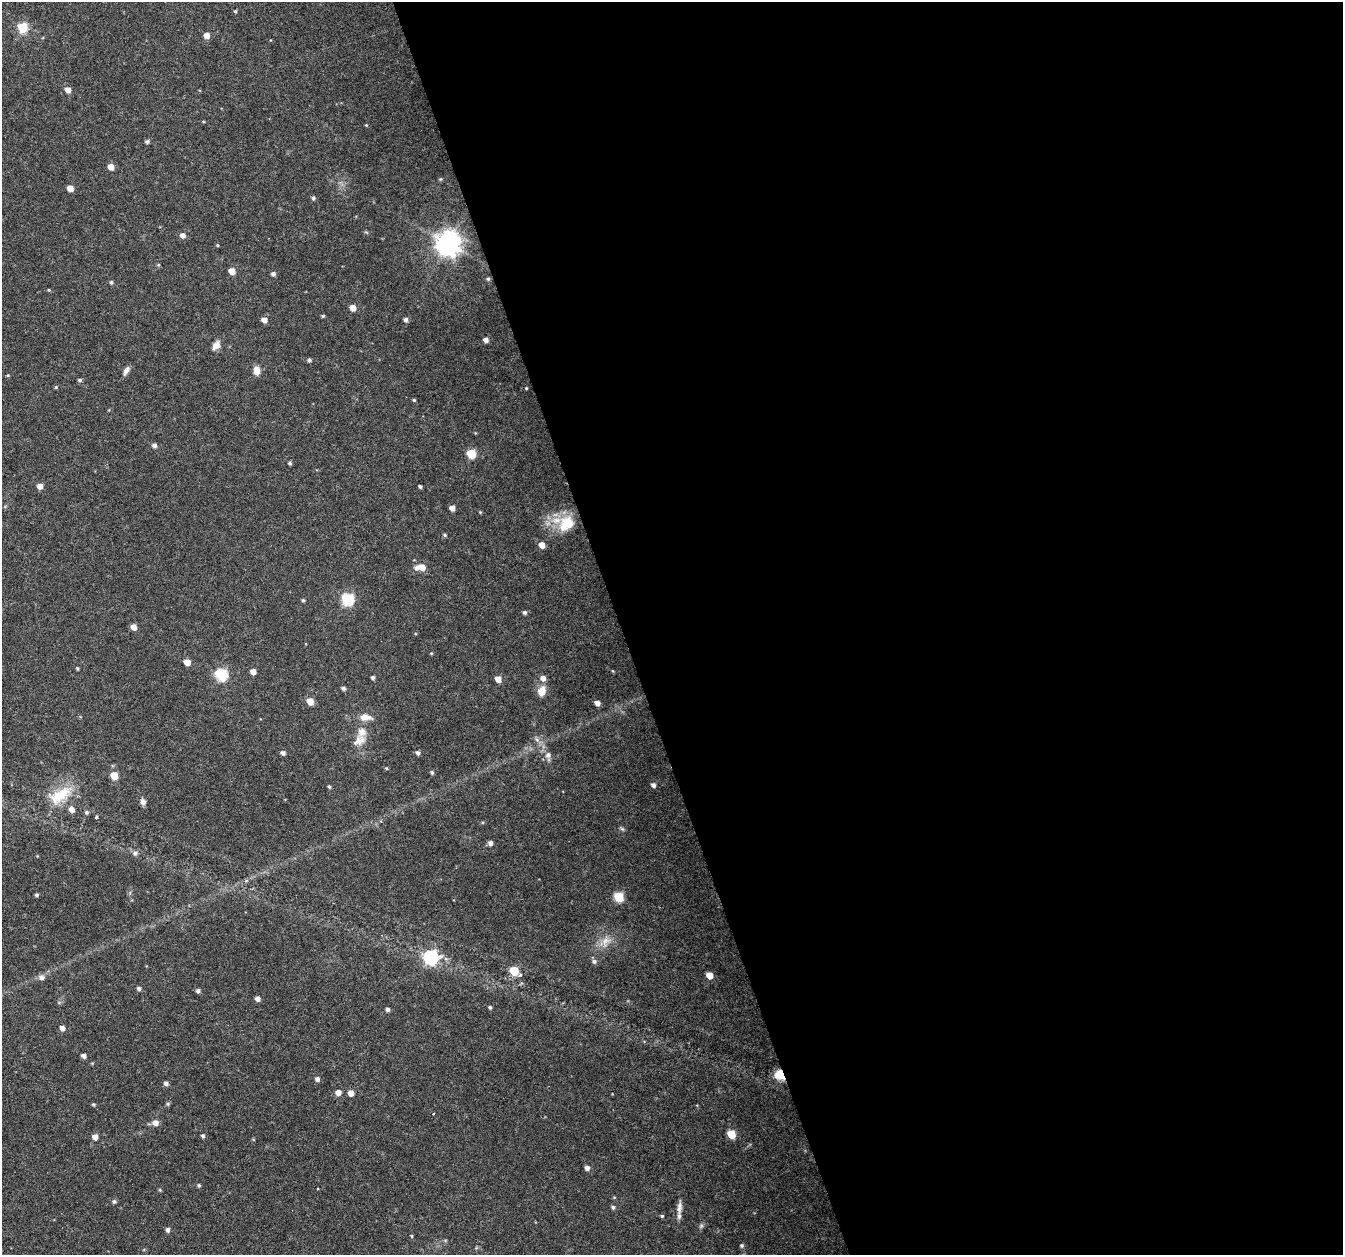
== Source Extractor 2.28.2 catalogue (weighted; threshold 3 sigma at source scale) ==
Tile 8 of 4 x 4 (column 4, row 2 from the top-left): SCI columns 4024-5364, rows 2570-3822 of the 5368 x 5192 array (HDU 1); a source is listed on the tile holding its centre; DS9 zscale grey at full resolution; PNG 1345 x 1257 px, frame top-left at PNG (2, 2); no overlay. Shown black and unused: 54% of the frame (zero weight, under 3 of 6 exposures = <1% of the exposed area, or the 3 px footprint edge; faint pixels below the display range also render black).
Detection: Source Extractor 2.28.2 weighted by HDU 2 'WHT'; one run over the whole footprint, this tile lists its part. Background 0.0242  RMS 0.0028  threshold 0.0114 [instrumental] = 3 sigma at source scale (4.09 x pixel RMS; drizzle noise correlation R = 1.36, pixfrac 0.8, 0.0396/0.0396 arcsec/px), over >= 5 px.
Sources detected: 121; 4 inside a brighter listed object's ellipse — not listed separately; the other 117 listed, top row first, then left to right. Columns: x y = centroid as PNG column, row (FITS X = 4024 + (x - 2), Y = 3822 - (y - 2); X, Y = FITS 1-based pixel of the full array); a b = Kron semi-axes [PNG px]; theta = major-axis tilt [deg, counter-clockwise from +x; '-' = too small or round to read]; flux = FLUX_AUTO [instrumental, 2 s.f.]
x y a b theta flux
235 11 4 4 - 0.33
22 27 6 5 - 16
206 35 5 5 - 2
68 90 5 5 - 2.2
366 125 4 4 - 0.22
147 141 6 5 - 0.6
111 167 5 5 - 2.8
440 179 5 5 - 0.29
70 188 5 5 - 3.2
313 198 5 4 - 0.6
182 235 6 5 - 1.3
448 243 8 8 - 280
217 245 4 3 - 0.25
158 265 5 3 - 0.25
232 271 5 5 - 3.1
273 274 5 4 - 0.8
488 279 4 4 - 0.43
111 282 5 5 - 0.49
49 290 4 4 - 0.26
353 308 5 4 - 2.7
323 316 4 4 - 0.36
264 320 5 5 - 1.7
406 320 5 5 - 0.82
486 340 5 4 - 1.3
216 345 13 8 55 1.8
309 360 5 4 - 0.53
126 370 11 5 60 1.2
256 371 10 7 89 2.3
8 375 5 3 - 0.25
80 380 5 4 - 0.49
56 387 5 4 - 0.29
526 388 4 4 - 0.24
414 400 4 3 - 0.36
154 445 5 5 - 0.96
471 454 6 5 - 11
290 463 4 4 - 0.43
40 486 5 4 - 2
420 486 4 3 - 0.48
452 508 4 4 - 1.7
480 512 4 3 - 0.25
566 523 24 19 44 8.2
445 535 5 4 - 0.41
542 545 5 5 - 2.7
422 567 6 5 - 3.3
347 599 6 6 - 30
303 600 4 4 - 0.37
524 612 5 5 - 0.64
133 627 5 4 - 2.4
431 653 4 4 - 0.25
187 662 5 5 - 3.6
77 669 3 3 - 0.34
613 671 5 3 - 0.22
253 672 5 4 - 1.9
221 675 6 6 - 30
373 677 4 4 - 0.61
543 678 6 6 - 1.5
498 679 5 5 - 2.5
343 688 4 4 - 0.61
541 691 9 7 71 3.5
310 701 5 5 - 3.8
597 703 5 4 - 1.7
365 717 18 9 -4 2.4
537 739 9 6 -62 0.93
359 740 20 14 40 3.2
283 753 5 4 - 0.92
418 753 5 4 - 0.81
548 755 10 9 - 1.4
386 768 4 4 - 0.29
432 773 5 5 - 0.47
114 776 5 5 - 5.9
653 785 5 4 - 0.88
329 787 4 4 - 0.38
60 795 39 18 29 9.7
143 801 9 6 -68 1
87 812 6 5 - 0.49
96 817 4 4 - 0.3
622 829 6 5 - 0.48
490 843 5 5 - 1.2
135 853 7 7 - 0.85
36 895 4 4 - 0.51
618 897 6 5 - 14
606 942 18 13 59 3.3
430 957 7 7 - 49
594 961 7 6 - 0.77
514 971 7 5 -38 11
709 975 5 5 - 3.5
42 977 8 7 - 1.2
139 988 5 4 - 0.73
198 991 5 4 - 0.68
258 999 5 4 - 1.3
59 1002 6 4 0 0.38
490 1007 4 4 - 0.48
388 1010 4 4 - 0.77
62 1028 5 5 - 1.6
84 1056 5 4 - 1.2
779 1075 12 10 -47 3.6
317 1079 5 5 - 1
166 1083 5 4 - 0.93
338 1092 5 5 - 1.9
351 1093 5 5 - 2.2
94 1104 4 4 - 0.37
168 1104 6 5 - 0.37
155 1123 6 6 - 1.8
731 1134 6 5 - 9.2
203 1136 5 4 - 0.62
95 1137 5 5 - 1.9
587 1168 5 5 - 1.2
199 1185 4 4 - 0.44
160 1190 5 4 - 0.28
114 1202 6 6 - 0.52
613 1207 5 5 - 0.59
679 1207 21 7 84 1.9
662 1216 4 4 - 0.33
701 1226 7 5 69 0.55
168 1230 5 4 - 0.92
411 1236 4 3 - 0.28
742 1245 5 5 - 0.49
Overlapping masked pixels (flux is a lower limit): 1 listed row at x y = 779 1075